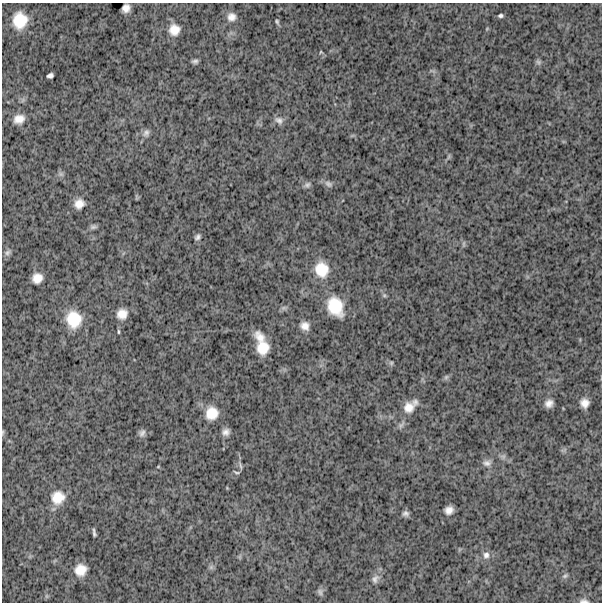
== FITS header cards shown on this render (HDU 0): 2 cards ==
NAXIS1  =                  600
NAXIS2  =                  600

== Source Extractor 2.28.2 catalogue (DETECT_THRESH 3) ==
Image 600 x 600 px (HDU 0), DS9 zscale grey, 1 PNG px = 1 image px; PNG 604 x 604 px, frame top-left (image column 1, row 600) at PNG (2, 3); no overlay
Background 1780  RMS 250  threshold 746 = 3 sigma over >= 5 px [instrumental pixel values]
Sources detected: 60; all 60 listed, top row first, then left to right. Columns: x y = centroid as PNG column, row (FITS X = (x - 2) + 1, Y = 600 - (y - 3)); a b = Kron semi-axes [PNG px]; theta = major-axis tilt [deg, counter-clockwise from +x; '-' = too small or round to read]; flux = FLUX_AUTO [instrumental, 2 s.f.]
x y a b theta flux
126 8 8 7 - 100000
501 16 5 3 - 34000
232 17 11 10 - 120000
20 20 15 13 83 410000
277 22 7 4 -63 27000
174 30 14 14 - 210000
321 52 4 4 - 15000
195 61 6 4 11 44000
538 62 8 7 - 39000
432 71 10 3 -11 28000
50 75 6 4 17 52000
19 119 13 10 18 160000
279 120 12 8 -24 82000
146 133 11 8 62 69000
449 157 8 3 71 27000
61 174 8 6 -21 42000
328 184 12 8 -33 63000
307 185 9 7 40 49000
79 204 11 10 - 150000
93 227 9 6 9 43000
198 237 8 6 43 44000
464 244 8 4 82 28000
7 253 9 6 34 52000
321 269 18 16 -74 390000
37 278 9 9 - 170000
384 295 6 5 - 27000
335 306 19 14 -63 520000
122 314 11 11 - 180000
74 319 19 16 -78 480000
305 326 10 9 - 120000
118 332 7 3 -89 23000
260 337 17 10 -50 210000
263 348 15 13 87 320000
391 363 6 5 - 29000
446 377 7 5 45 35000
415 402 9 8 - 62000
549 403 8 7 - 100000
584 403 9 8 - 130000
409 407 15 13 50 200000
212 413 16 15 - 290000
401 425 12 6 48 60000
3 432 7 4 -83 24000
226 432 8 7 - 84000
142 433 10 8 65 65000
487 463 12 8 7 84000
240 465 13 4 -74 40000
158 467 5 3 - 13000
236 472 8 3 -11 24000
58 497 15 14 - 300000
449 510 8 7 - 110000
406 514 7 6 - 57000
94 533 8 3 -78 38000
486 555 10 9 - 93000
211 567 7 5 46 38000
80 570 12 11 - 230000
565 576 8 5 31 34000
375 579 14 9 61 96000
320 592 10 6 -75 49000
46 596 7 4 -90 24000
584 601 12 5 -2 54000
At the frame edge (FLAGS 8, measured only in part): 2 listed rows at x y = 3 432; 584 601